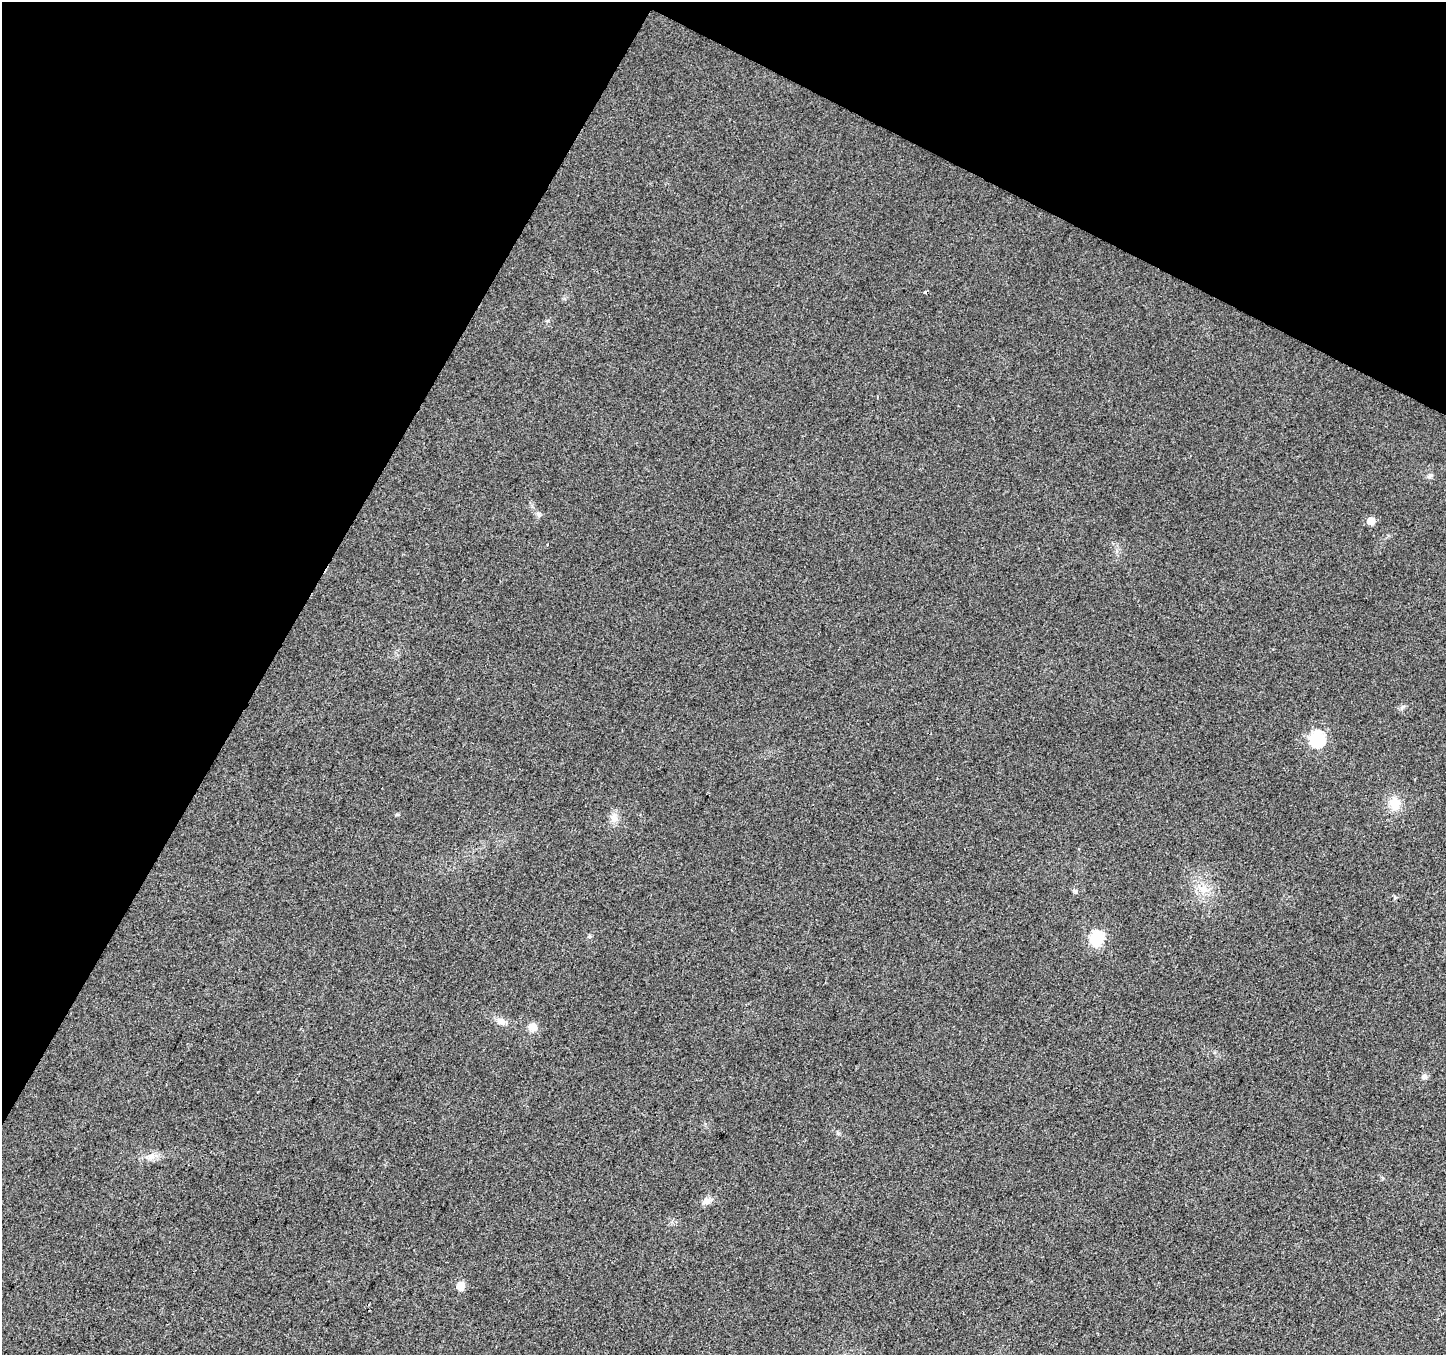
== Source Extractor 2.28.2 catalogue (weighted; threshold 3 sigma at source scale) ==
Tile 2 of 4 x 4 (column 2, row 1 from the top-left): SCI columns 1450-2893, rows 4324-5676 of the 5781 x 5874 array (HDU 1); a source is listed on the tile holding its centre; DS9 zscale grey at full resolution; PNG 1448 x 1357 px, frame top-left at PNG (2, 2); no overlay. Shown black and unused: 27% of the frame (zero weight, under 2 of 3 exposures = <1% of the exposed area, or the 3 px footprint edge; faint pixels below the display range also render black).
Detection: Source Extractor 2.28.2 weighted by HDU 2 'WHT'; one run over the whole footprint, this tile lists its part. Background 0.0221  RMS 0.0079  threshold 0.0355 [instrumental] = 3 sigma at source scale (4.5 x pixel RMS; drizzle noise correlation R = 1.50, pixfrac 1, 0.0396/0.0396 arcsec/px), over >= 5 px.
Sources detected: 18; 2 cosmic-ray / hot-pixel residue — not listed; the other 16 listed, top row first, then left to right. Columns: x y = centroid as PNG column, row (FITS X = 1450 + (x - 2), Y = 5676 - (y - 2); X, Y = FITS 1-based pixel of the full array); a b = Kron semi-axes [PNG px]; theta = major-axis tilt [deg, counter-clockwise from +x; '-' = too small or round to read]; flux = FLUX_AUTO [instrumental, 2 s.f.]
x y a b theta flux
1430 476 8 6 36 1.9
539 514 7 7 - 2.2
1371 521 6 5 - 12
1403 706 7 4 19 1.5
1317 739 7 7 - 150
1395 804 19 15 88 12
614 818 14 10 -84 6.1
1203 889 12 10 46 7.9
1075 891 6 5 - 1.4
1097 938 7 6 - 110
501 1021 12 9 -32 5.7
532 1027 12 10 -30 6.4
1424 1076 8 7 - 2.9
151 1156 11 8 19 5
707 1201 13 8 22 5
460 1286 6 5 - 18
Unlisted compact peaks at least as high as the median listed source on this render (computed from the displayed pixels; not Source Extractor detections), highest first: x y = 589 936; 838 1133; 397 814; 548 321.